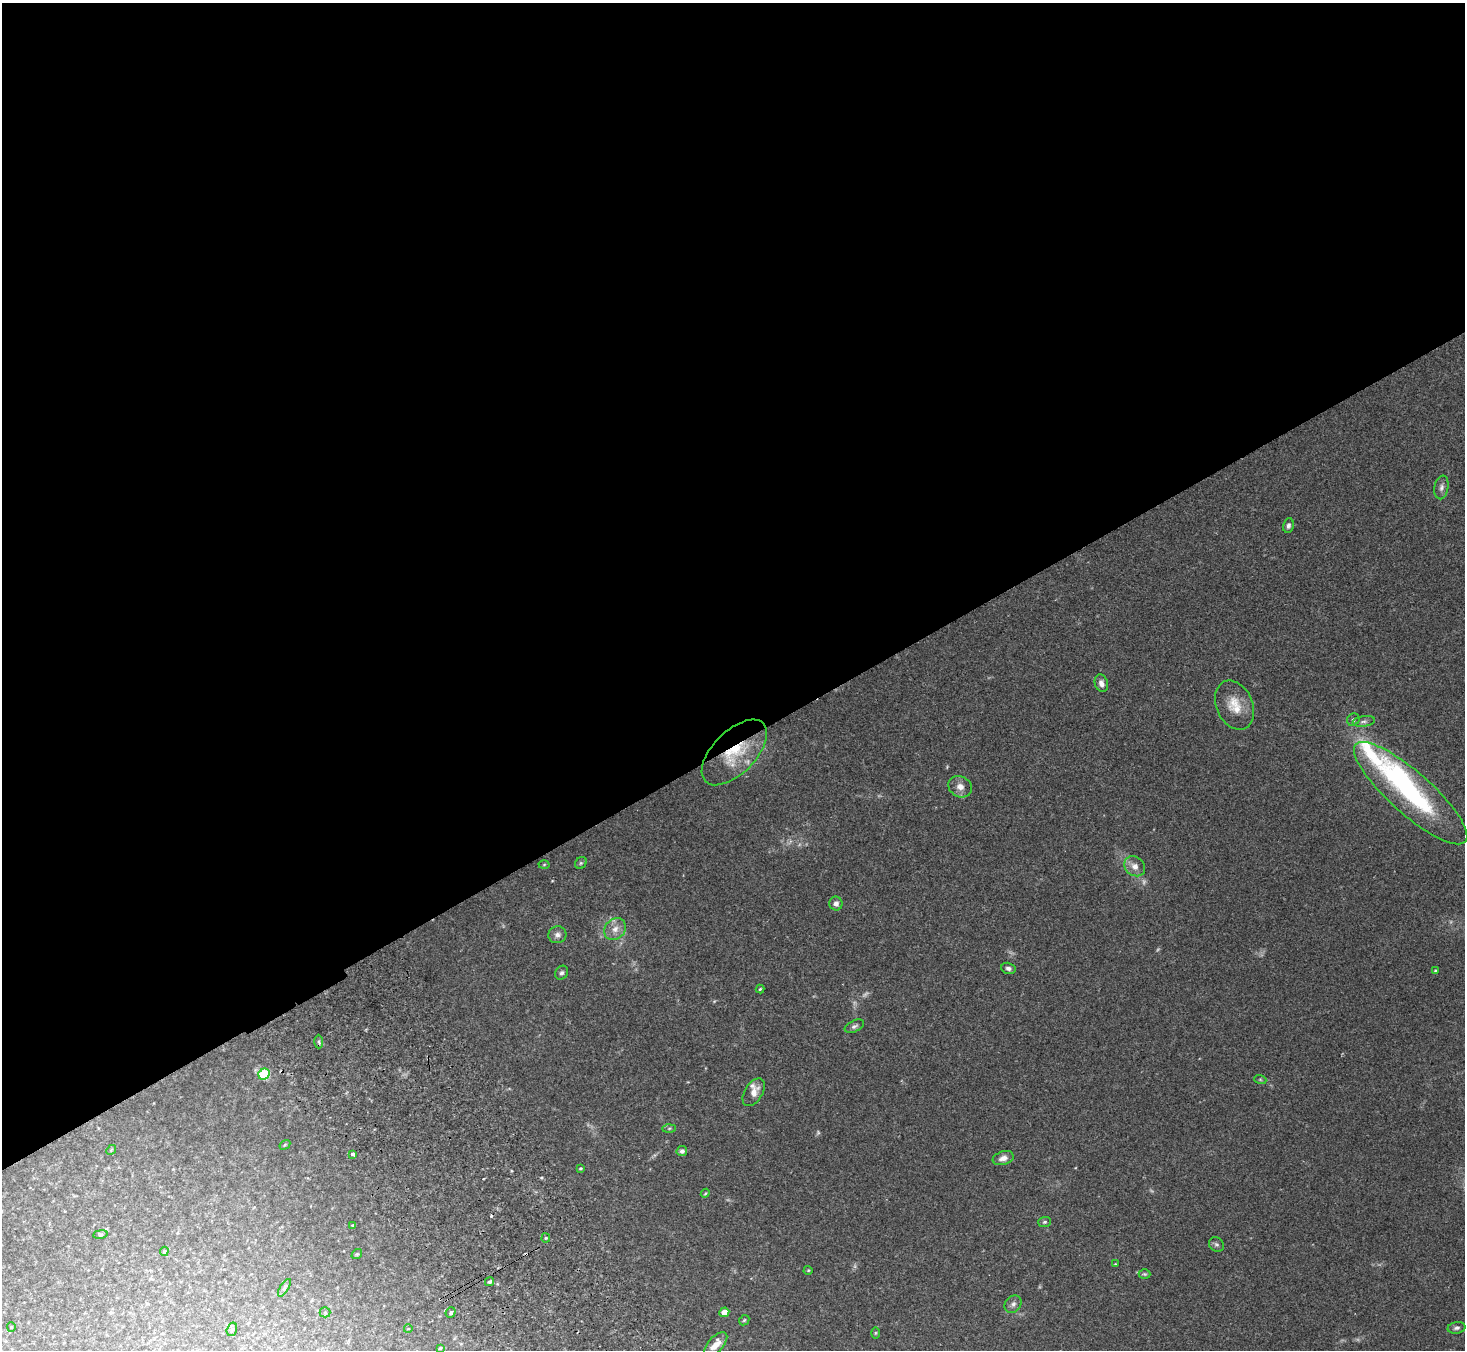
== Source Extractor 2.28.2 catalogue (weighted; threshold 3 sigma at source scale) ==
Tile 2 of 4 x 4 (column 2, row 1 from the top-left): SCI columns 1515-2977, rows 4239-5586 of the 5957 x 5919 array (HDU 1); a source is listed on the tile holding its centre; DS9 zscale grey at full resolution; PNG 1467 x 1352 px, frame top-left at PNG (2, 3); each listed source drawn as its Kron ellipse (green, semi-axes under 4 px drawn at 4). Shown black and unused: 55% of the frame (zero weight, under 2 of 3 exposures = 3% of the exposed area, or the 3 px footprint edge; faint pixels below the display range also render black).
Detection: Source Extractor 2.28.2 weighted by HDU 2 'WHT'; one run over the whole footprint, this tile lists its part. Background 0.303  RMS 0.0093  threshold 0.0418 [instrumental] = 3 sigma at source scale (4.5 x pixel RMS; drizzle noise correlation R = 1.50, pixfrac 1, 0.05/0.05 arcsec/px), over >= 5 px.
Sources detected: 67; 4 too faint to see at this stretch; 1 inside a brighter object's white glare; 4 cosmic-ray / hot-pixel residue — neither listed nor drawn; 2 inside a brighter listed object's ellipse — not listed separately; the other 56 listed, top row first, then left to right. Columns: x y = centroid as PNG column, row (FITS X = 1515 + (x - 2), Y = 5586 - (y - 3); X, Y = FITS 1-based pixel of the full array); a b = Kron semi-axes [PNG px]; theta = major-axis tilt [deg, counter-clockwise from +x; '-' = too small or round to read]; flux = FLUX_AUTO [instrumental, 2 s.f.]
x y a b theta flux
1441 487 12 7 79 3.5
1288 526 7 5 81 2.2
1101 683 9 6 -71 4.1
1234 705 26 18 -66 18
1353 720 6 6 - 2.1
1364 721 11 5 8 2.7
734 752 41 21 45 40
960 787 12 10 -29 6.2
1411 793 73 21 -41 110
581 863 6 5 - 1.5
544 865 5 3 - 0.82
1135 866 11 9 -38 6.3
836 904 7 6 - 3.9
615 929 12 10 46 7
557 935 9 8 - 3.8
1008 968 7 5 -15 2.4
1435 971 4 3 - 0.84
562 973 7 6 - 2.3
760 989 4 4 - 1
854 1026 10 5 26 2.6
319 1042 7 4 -88 1.4
264 1074 6 5 - 62
1260 1079 6 4 -19 1.1
754 1092 15 9 58 7.4
669 1128 6 4 2 1.4
285 1145 6 4 31 1.1
111 1150 5 4 - 0.93
682 1151 5 5 - 2.8
353 1154 3 3 - 11
1003 1158 11 6 17 5.1
580 1168 4 3 - 0.97
705 1193 4 4 - 0.99
1044 1222 6 5 - 1.7
353 1225 4 3 - 0.96
100 1234 7 3 8 1.2
546 1238 4 4 - 1.1
1216 1244 8 7 - 2.2
164 1251 5 4 - 1.1
357 1254 6 4 41 1.1
1115 1264 3 3 - 0.72
808 1270 4 4 - 0.84
1145 1274 6 5 - 1.3
489 1282 5 4 - 2
284 1288 10 3 58 1.6
1013 1304 9 7 51 3.4
325 1312 5 5 - 1.2
451 1312 5 5 - 1.8
724 1312 5 4 - 8.7
744 1320 6 4 45 1.1
11 1327 5 4 - 0.86
1457 1328 9 6 11 2.5
232 1329 7 5 74 1.6
408 1329 4 2 - 0.6
875 1333 6 4 89 1
716 1345 15 7 49 8.5
440 1348 4 4 - 1.1
Overlapping masked pixels (flux is a lower limit): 1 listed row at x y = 734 752